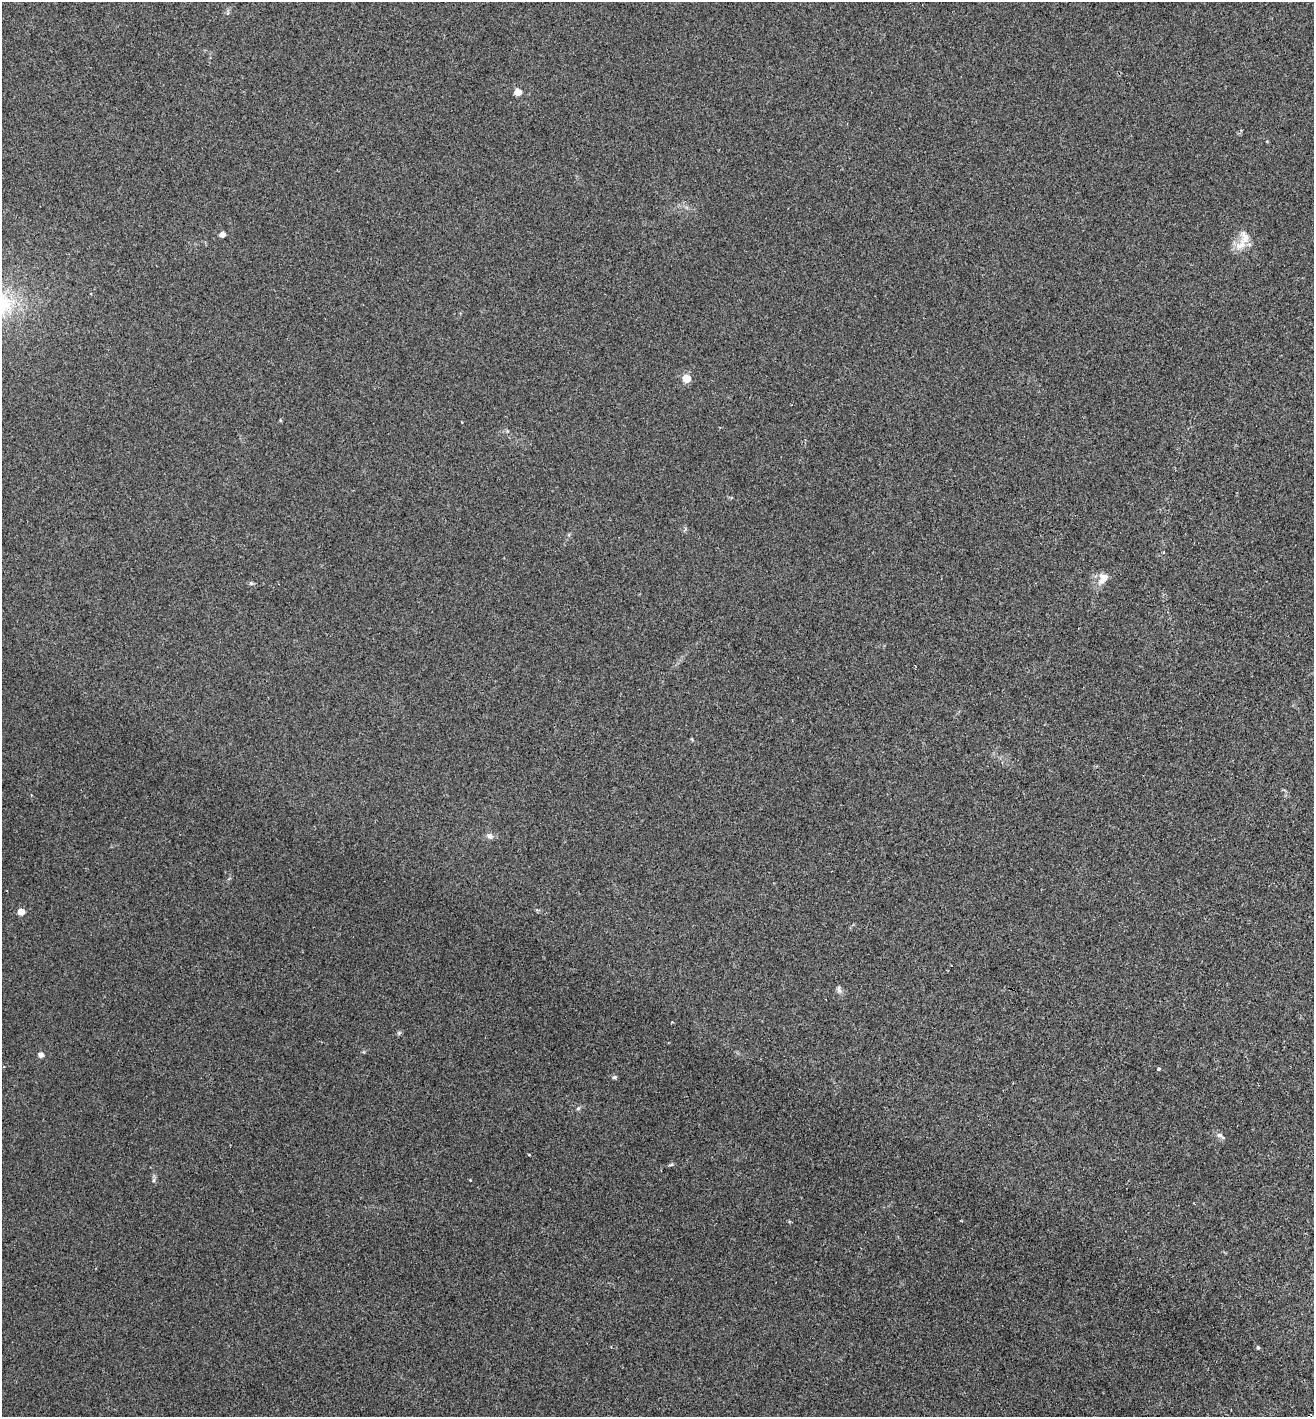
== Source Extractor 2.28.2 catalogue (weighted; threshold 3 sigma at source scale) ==
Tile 6 of 4 x 4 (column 2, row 2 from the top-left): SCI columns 1511-2822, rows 2863-4277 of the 5779 x 5720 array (HDU 1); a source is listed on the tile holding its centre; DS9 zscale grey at full resolution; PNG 1316 x 1419 px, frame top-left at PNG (2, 2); no overlay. Shown black and unused: <1% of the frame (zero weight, under 2 of 3 exposures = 3% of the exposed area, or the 3 px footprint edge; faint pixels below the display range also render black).
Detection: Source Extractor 2.28.2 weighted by HDU 2 'WHT'; one run over the whole footprint, this tile lists its part. Background 0.0353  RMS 0.007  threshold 0.0317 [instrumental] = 3 sigma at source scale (4.5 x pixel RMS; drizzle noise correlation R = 1.50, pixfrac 1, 0.05/0.05 arcsec/px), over >= 5 px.
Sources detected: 20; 1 cosmic-ray / hot-pixel residue — not listed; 1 inside a brighter listed object's ellipse — not listed separately; the other 18 listed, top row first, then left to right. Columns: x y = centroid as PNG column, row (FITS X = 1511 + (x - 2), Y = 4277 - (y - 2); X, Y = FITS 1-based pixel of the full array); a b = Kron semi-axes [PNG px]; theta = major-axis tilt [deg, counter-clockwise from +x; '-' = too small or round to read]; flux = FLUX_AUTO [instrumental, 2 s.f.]
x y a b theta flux
518 92 4 4 - 14
222 234 4 4 - 7.2
1241 245 18 11 29 8.1
686 378 5 4 - 25
1104 577 14 12 -7 5.9
251 583 6 5 - 1.1
490 836 9 7 -31 2.8
21 912 4 4 - 12
839 989 11 6 -78 2.1
41 1055 4 4 - 5.7
1159 1069 4 4 - 0.86
614 1077 6 5 - 1.2
578 1108 6 5 - 1.1
1220 1136 13 5 -34 2.3
529 1154 3 2 - 0.77
671 1165 7 3 9 0.98
154 1180 6 4 89 1.2
1258 1347 4 4 - 1.2